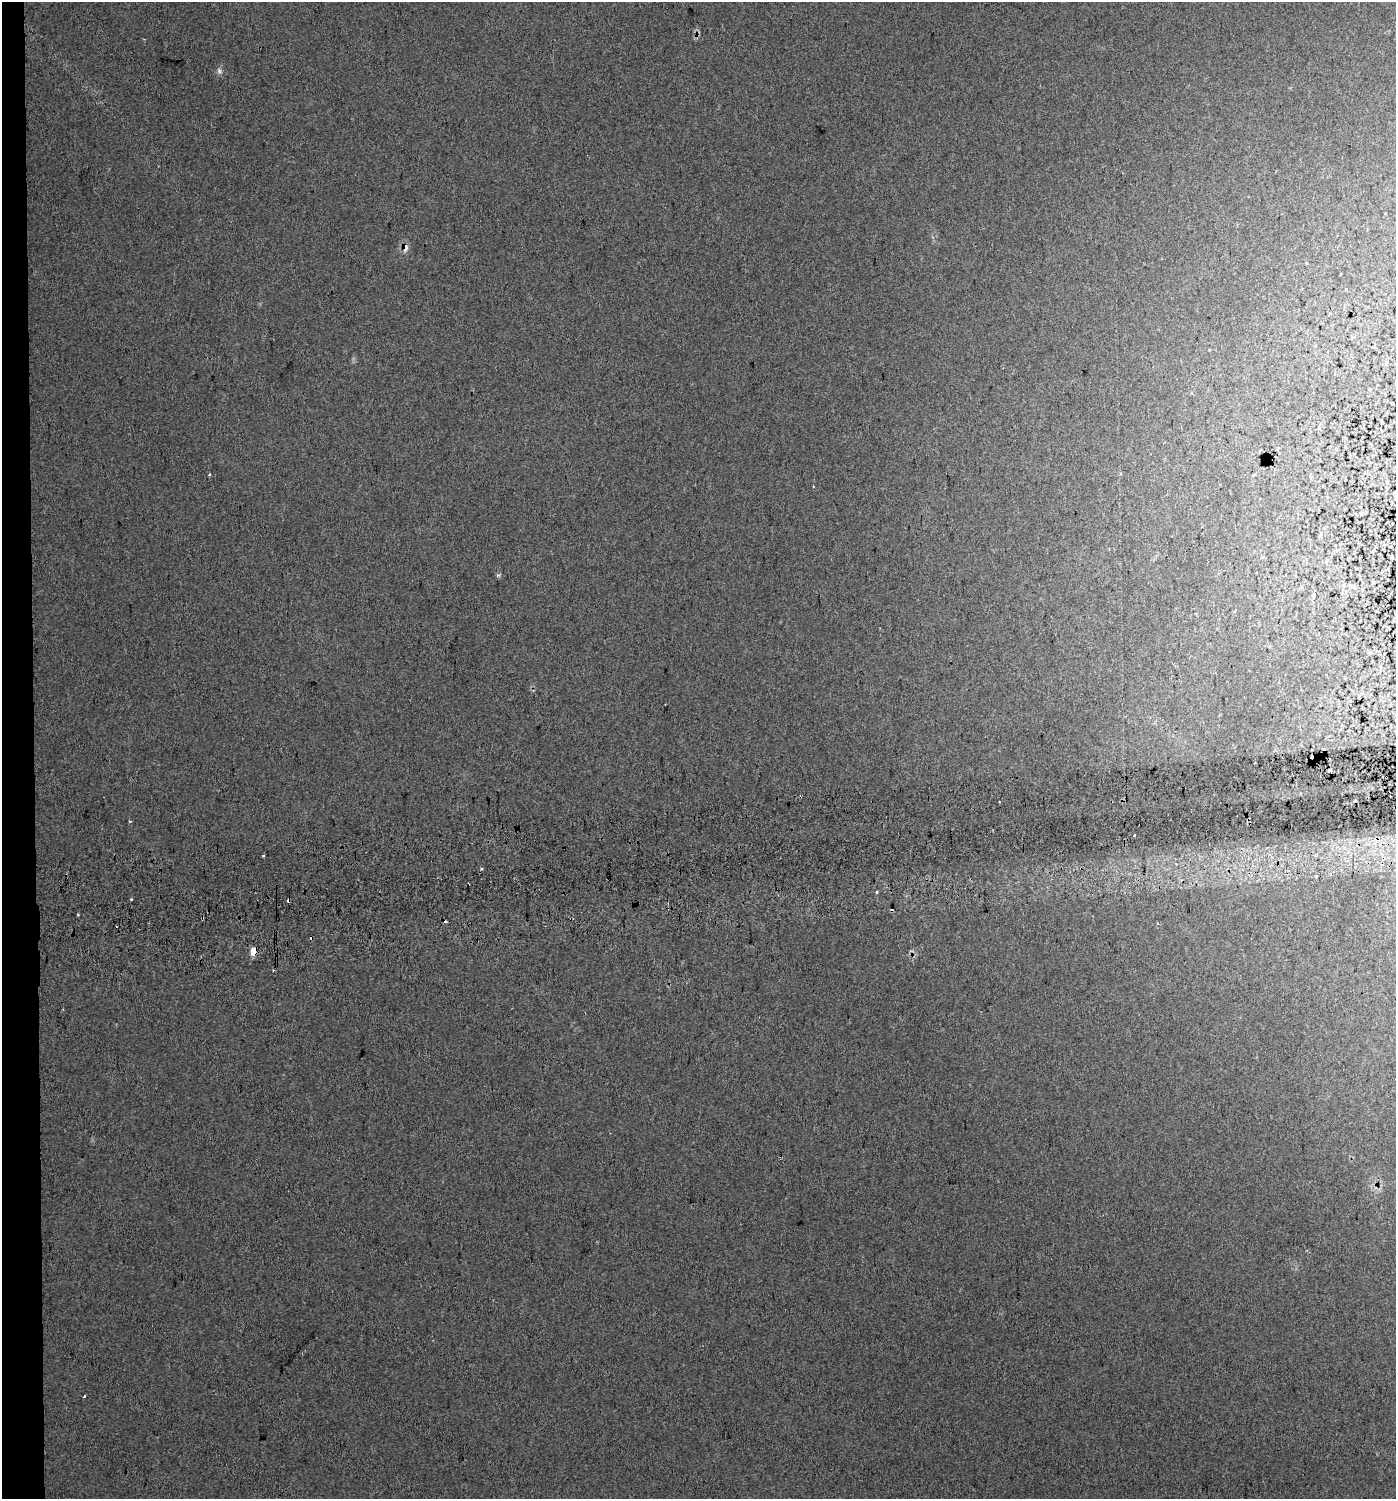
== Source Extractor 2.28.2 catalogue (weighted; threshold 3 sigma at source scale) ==
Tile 4 of 3 x 3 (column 1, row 2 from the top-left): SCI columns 46-1439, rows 1537-3033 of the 4231 x 4570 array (HDU 1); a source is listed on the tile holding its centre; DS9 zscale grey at full resolution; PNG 1398 x 1501 px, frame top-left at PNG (2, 2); no overlay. Shown black and unused: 2% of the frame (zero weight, under 2 of 3 exposures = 5% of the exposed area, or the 3 px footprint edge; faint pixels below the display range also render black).
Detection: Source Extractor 2.28.2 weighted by HDU 2 'WHT'; one run over the whole footprint, this tile lists its part. Background 0.034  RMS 0.012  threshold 0.0541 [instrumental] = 3 sigma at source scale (4.5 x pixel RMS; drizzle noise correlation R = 1.50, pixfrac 1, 0.0396/0.0396 arcsec/px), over >= 5 px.
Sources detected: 26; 8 cosmic-ray / hot-pixel residue — not listed; the other 18 listed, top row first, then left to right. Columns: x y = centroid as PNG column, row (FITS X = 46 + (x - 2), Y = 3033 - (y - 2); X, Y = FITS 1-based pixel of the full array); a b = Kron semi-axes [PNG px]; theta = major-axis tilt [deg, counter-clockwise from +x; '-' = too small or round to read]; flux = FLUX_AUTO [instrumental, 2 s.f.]
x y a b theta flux
219 71 10 6 -68 4
405 247 10 7 -79 8.3
1121 473 3 3 - 2.3
210 475 3 3 - 1.9
498 575 6 4 -17 1.8
1313 595 8 4 63 1.8
1301 745 4 3 - 1.6
1313 758 7 5 -70 4.5
1354 801 3 2 - 1.2
130 821 4 3 - 1.4
1134 835 3 2 - 1.9
1176 863 4 3 - 2
481 869 3 3 - 1.8
1316 876 3 3 - 7.5
876 892 3 3 - 4.7
131 899 3 3 - 3.8
253 951 9 7 78 11
85 1397 3 3 - 7.4
Overlapping masked pixels (flux is a lower limit): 3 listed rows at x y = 405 247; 1313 758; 253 951
Unlisted compact peaks at least as high as the median listed source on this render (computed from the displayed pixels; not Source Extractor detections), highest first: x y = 78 915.